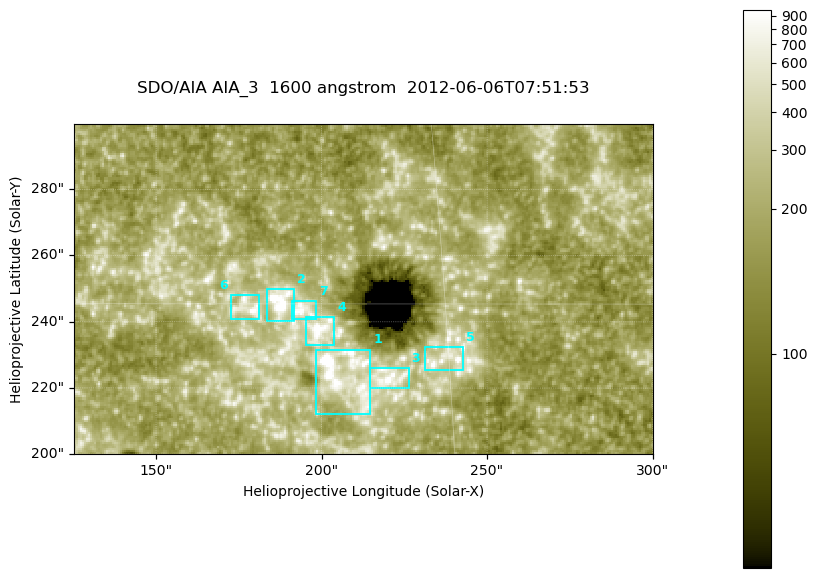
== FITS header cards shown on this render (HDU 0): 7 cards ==
TELESCOP= 'SDO/AIA '
INSTRUME= 'AIA_3   '
WAVELNTH=                 1600
WAVEUNIT= 'angstrom'
DATE-OBS= '2012-06-06T07:51:53.12'
CTYPE1  = 'HPLN-TAN'
CTYPE2  = 'HPLT-TAN'

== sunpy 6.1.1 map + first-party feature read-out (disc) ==
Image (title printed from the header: SDO/AIA AIA_3  1600 angstrom  2012-06-06T07:51:53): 287 x 164 px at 0.609 arcsec/px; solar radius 946 arcsec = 1552 px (partial field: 0.6% of the solar disc is inside the frame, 100% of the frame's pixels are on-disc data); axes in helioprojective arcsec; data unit not stated in the header (colour bar unlabelled)
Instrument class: DISC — disc imager (sunpy class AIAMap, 1600 A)
Bright regions (active regions / flare kernels): reference = the on-disc median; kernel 3 px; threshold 5 sigma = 342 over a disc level ~185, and >= 1.15x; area >= 47 px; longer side >= 3 px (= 1.8 arcsec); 7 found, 7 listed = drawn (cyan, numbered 1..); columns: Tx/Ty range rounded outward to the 2 arcsec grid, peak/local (2 s.f.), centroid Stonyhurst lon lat
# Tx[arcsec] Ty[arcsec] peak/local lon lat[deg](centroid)
1 198..216 212..232 14 +13 +14
2 182..192 240..250 10 +12 +15
3 214..226 220..226 7.3 +14 +14
4 194..204 232..242 5.8 +13 +15
5 230..244 224..232 5.2 +15 +14
6 172..182 240..248 5.3 +11 +15
7 190..198 240..246 5 +12 +15